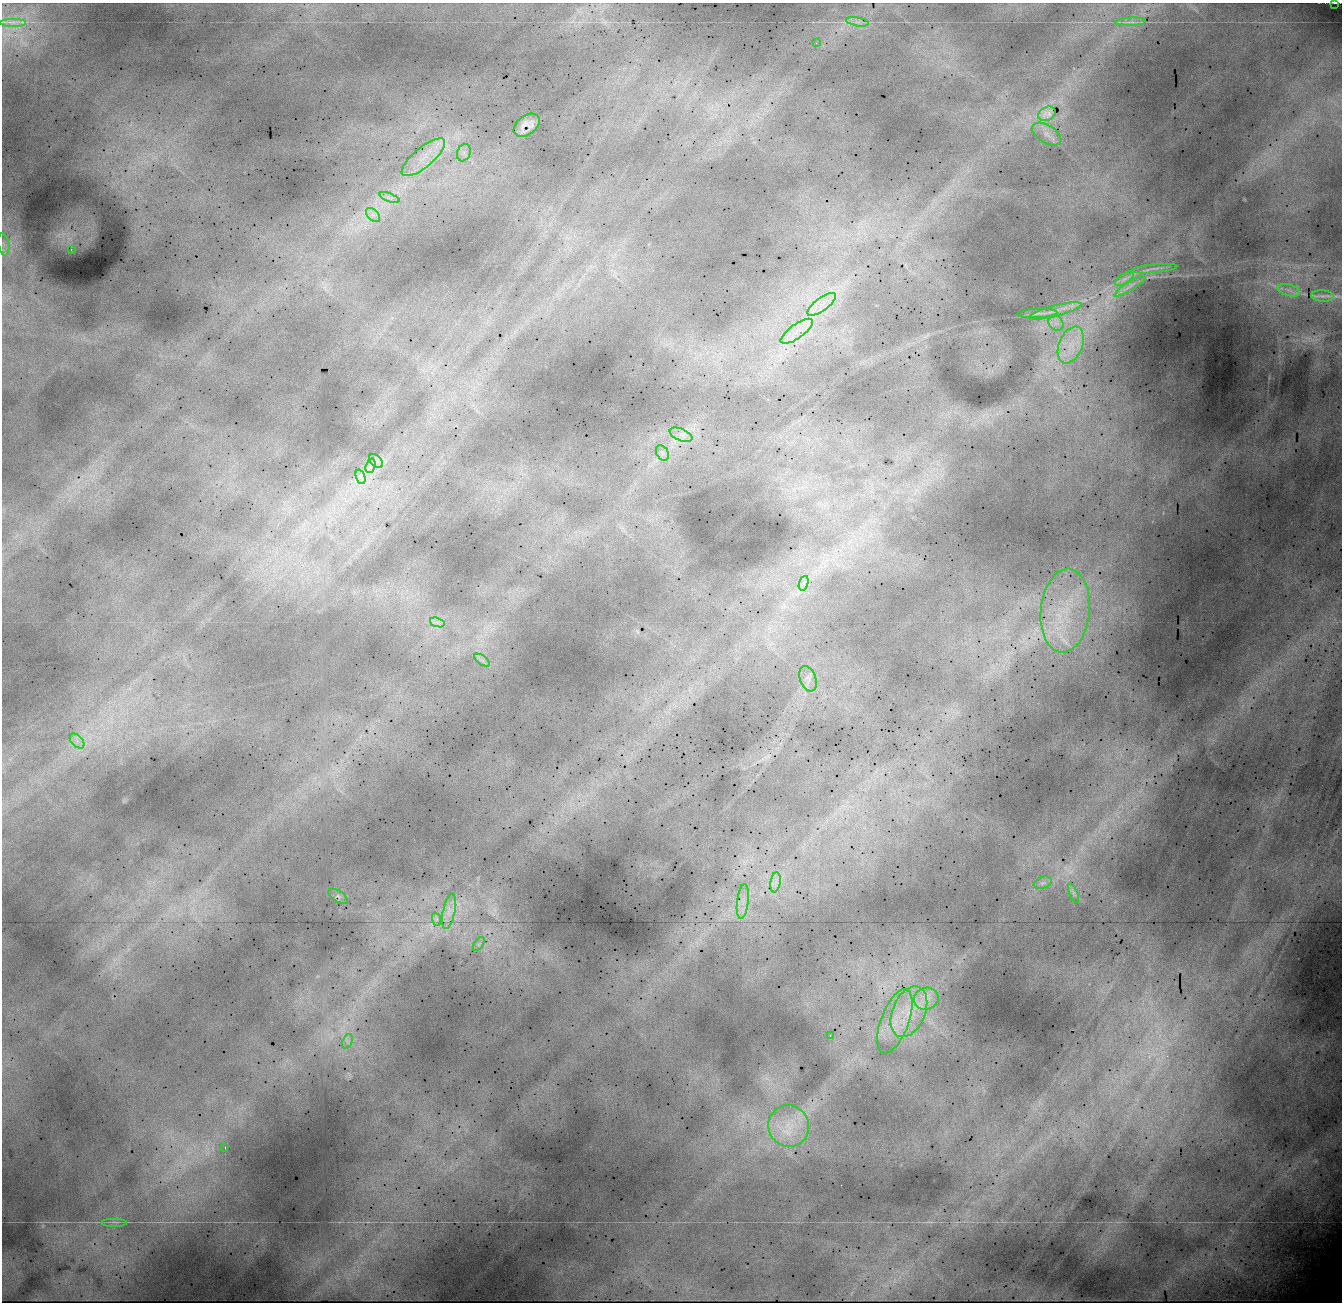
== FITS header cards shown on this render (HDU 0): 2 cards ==
NAXIS1  =                 1340 / Number of columns
NAXIS2  =                 1300 / Number of rows

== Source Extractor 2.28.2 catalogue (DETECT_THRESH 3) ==
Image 1340 x 1300 px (HDU 0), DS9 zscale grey, 1 PNG px = 1 image px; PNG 1344 x 1304 px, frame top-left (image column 1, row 1300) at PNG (2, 3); each listed source drawn as its Kron ellipse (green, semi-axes under 4 px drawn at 4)
Background 21400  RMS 160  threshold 490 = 3 sigma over >= 5 px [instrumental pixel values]
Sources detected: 53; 1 with non-positive FLUX_AUTO (blend fragments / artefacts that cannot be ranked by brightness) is neither listed nor drawn; the other 52 listed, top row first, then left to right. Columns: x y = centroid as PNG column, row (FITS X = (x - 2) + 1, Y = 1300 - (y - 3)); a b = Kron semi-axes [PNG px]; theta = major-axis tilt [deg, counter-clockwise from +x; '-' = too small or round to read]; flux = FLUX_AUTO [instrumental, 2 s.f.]
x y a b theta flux
1335 3 4 2 - 9800
12 22 13 3 0 34000
857 22 11 3 -10 40000
1131 22 15 3 4 44000
816 43 2 2 - 36000
1047 114 9 6 28 19000
527 125 14 9 37 96000
1047 134 16 9 -32 110000
464 153 9 6 70 55000
423 157 27 10 40 260000
389 198 10 3 -21 36000
373 215 8 5 -44 44000
4 244 11 5 -80 48000
71 249 3 2 - 19000
1154 269 23 4 5 64000
1124 279 10 5 35 47000
1130 286 18 3 31 49000
1289 290 11 5 -16 60000
1322 296 11 5 -5 41000
822 304 17 6 37 130000
1055 311 27 5 14 140000
1037 313 20 4 2 66000
1056 323 8 6 -44 57000
797 331 19 7 35 150000
1071 345 19 11 67 220000
681 435 12 6 -23 65000
662 453 8 5 -59 38000
376 461 8 5 -45 36000
370 466 7 4 71 34000
361 477 7 4 -70 33000
804 583 7 4 71 35000
1065 611 42 24 84 870000
437 622 7 4 -19 37000
482 660 9 4 -36 36000
808 679 13 8 -71 72000
77 741 9 5 -46 55000
775 882 10 5 81 58000
1043 883 9 5 20 39000
1074 893 10 3 -69 22000
338 896 11 5 -33 30000
743 901 17 6 83 94000
449 911 18 6 78 93000
436 919 7 4 -71 25000
479 944 8 4 53 30000
926 999 12 11 - 130000
909 1012 27 16 67 430000
895 1021 34 14 69 390000
830 1036 3 2 - 92000
347 1041 8 5 65 39000
789 1126 21 20 - 400000
225 1147 3 2 - 84000
115 1222 13 2 0 26000
At the frame edge (FLAGS 8, measured only in part): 1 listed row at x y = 1335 3
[1 non-positive-flux detection neither listed nor drawn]